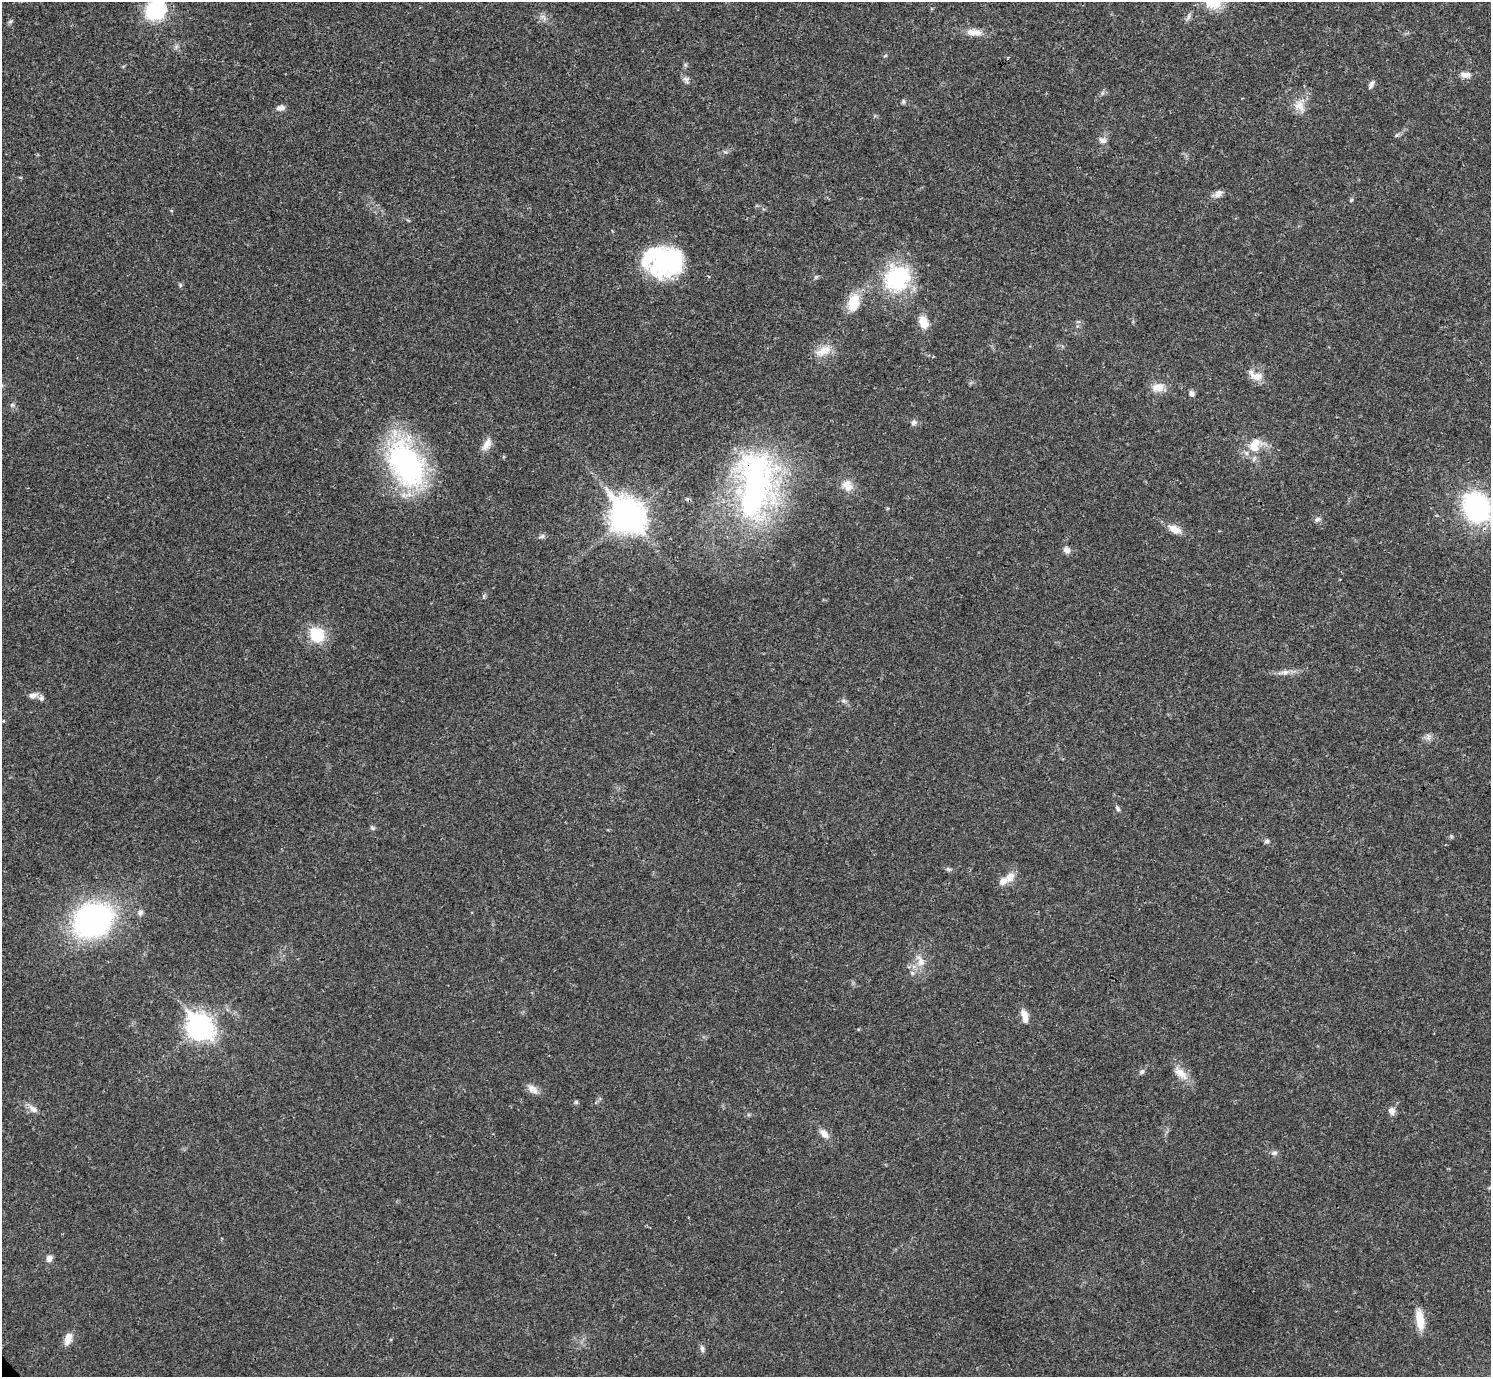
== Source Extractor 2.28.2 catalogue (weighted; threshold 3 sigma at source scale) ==
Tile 10 of 4 x 4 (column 2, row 3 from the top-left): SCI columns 1491-2979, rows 1534-2908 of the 5961 x 5958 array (HDU 1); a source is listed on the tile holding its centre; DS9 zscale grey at full resolution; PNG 1493 x 1379 px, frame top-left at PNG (2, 2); no overlay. Shown black and unused: <1% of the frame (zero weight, under 3 of 4 exposures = <1% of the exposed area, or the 3 px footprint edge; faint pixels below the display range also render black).
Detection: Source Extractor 2.28.2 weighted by HDU 2 'WHT'; one run over the whole footprint, this tile lists its part. Background 0.0209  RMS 0.0022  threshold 0.01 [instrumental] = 3 sigma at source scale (4.5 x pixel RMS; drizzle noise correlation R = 1.50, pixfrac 1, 0.05/0.05 arcsec/px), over >= 5 px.
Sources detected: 69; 2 inside a brighter object's white glare — not listed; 5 inside a brighter listed object's ellipse — not listed separately; the other 62 listed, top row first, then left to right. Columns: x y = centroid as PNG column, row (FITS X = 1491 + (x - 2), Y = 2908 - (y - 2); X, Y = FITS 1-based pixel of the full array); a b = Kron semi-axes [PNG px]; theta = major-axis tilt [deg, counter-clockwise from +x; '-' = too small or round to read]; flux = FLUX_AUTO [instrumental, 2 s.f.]
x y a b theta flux
156 10 16 13 46 20
1189 17 9 4 80 0.58
974 32 24 8 -4 2.4
1465 75 12 7 1 1.4
686 79 10 6 -55 0.77
1371 85 12 6 65 0.76
903 101 6 5 - 0.37
1300 106 17 12 -43 2.6
280 108 11 7 11 1
1102 140 10 7 -13 0.88
1218 194 12 8 45 1.1
1351 200 6 4 45 0.29
663 262 44 23 69 17
897 278 35 32 44 18
180 285 6 5 - 0.33
854 302 24 15 73 4.5
923 322 14 10 -69 3.3
823 351 23 11 27 3.2
1256 376 18 10 -1 2.1
1158 387 16 10 10 2.5
1191 394 6 5 - 0.87
12 405 6 6 - 0.44
914 422 8 6 43 0.68
487 444 17 8 57 1.9
1253 447 15 11 -26 3
406 464 54 34 -61 46
755 485 95 43 84 63
847 486 16 13 -56 2.7
1477 507 21 18 -62 45
627 516 14 11 -48 330
1317 519 8 5 26 0.55
1174 529 17 9 -23 2.3
542 536 9 5 19 0.55
1067 550 8 8 - 1.1
484 596 6 4 72 0.35
317 634 17 15 -37 7.8
1285 672 9 7 35 0.95
33 695 11 7 13 1.2
1118 809 7 5 -55 0.47
372 828 7 5 -45 0.41
1451 836 6 5 - 0.32
1267 841 6 5 - 0.53
948 869 7 5 -11 0.44
1010 877 15 10 54 2.2
140 912 8 6 77 0.74
93 920 31 26 26 71
920 961 18 9 -59 2.3
912 973 6 5 - 0.47
1024 1014 13 8 -64 1.9
200 1027 11 9 -48 190
1142 1071 8 5 35 0.59
1180 1073 22 11 -41 2.8
532 1089 16 9 -40 1.6
576 1102 5 5 - 0.35
33 1109 14 7 -40 1.3
1392 1111 9 8 - 1.1
824 1133 13 8 -50 1.7
1274 1153 9 6 20 0.63
49 1258 7 6 - 1.3
1420 1319 24 9 -82 3.7
68 1339 15 8 73 2
702 1349 9 5 -82 0.65
Overlapping masked pixels (flux is a lower limit): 1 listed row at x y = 755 485
Isophote crosses this tile's border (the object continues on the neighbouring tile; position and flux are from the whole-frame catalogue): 2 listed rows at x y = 156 10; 1477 507